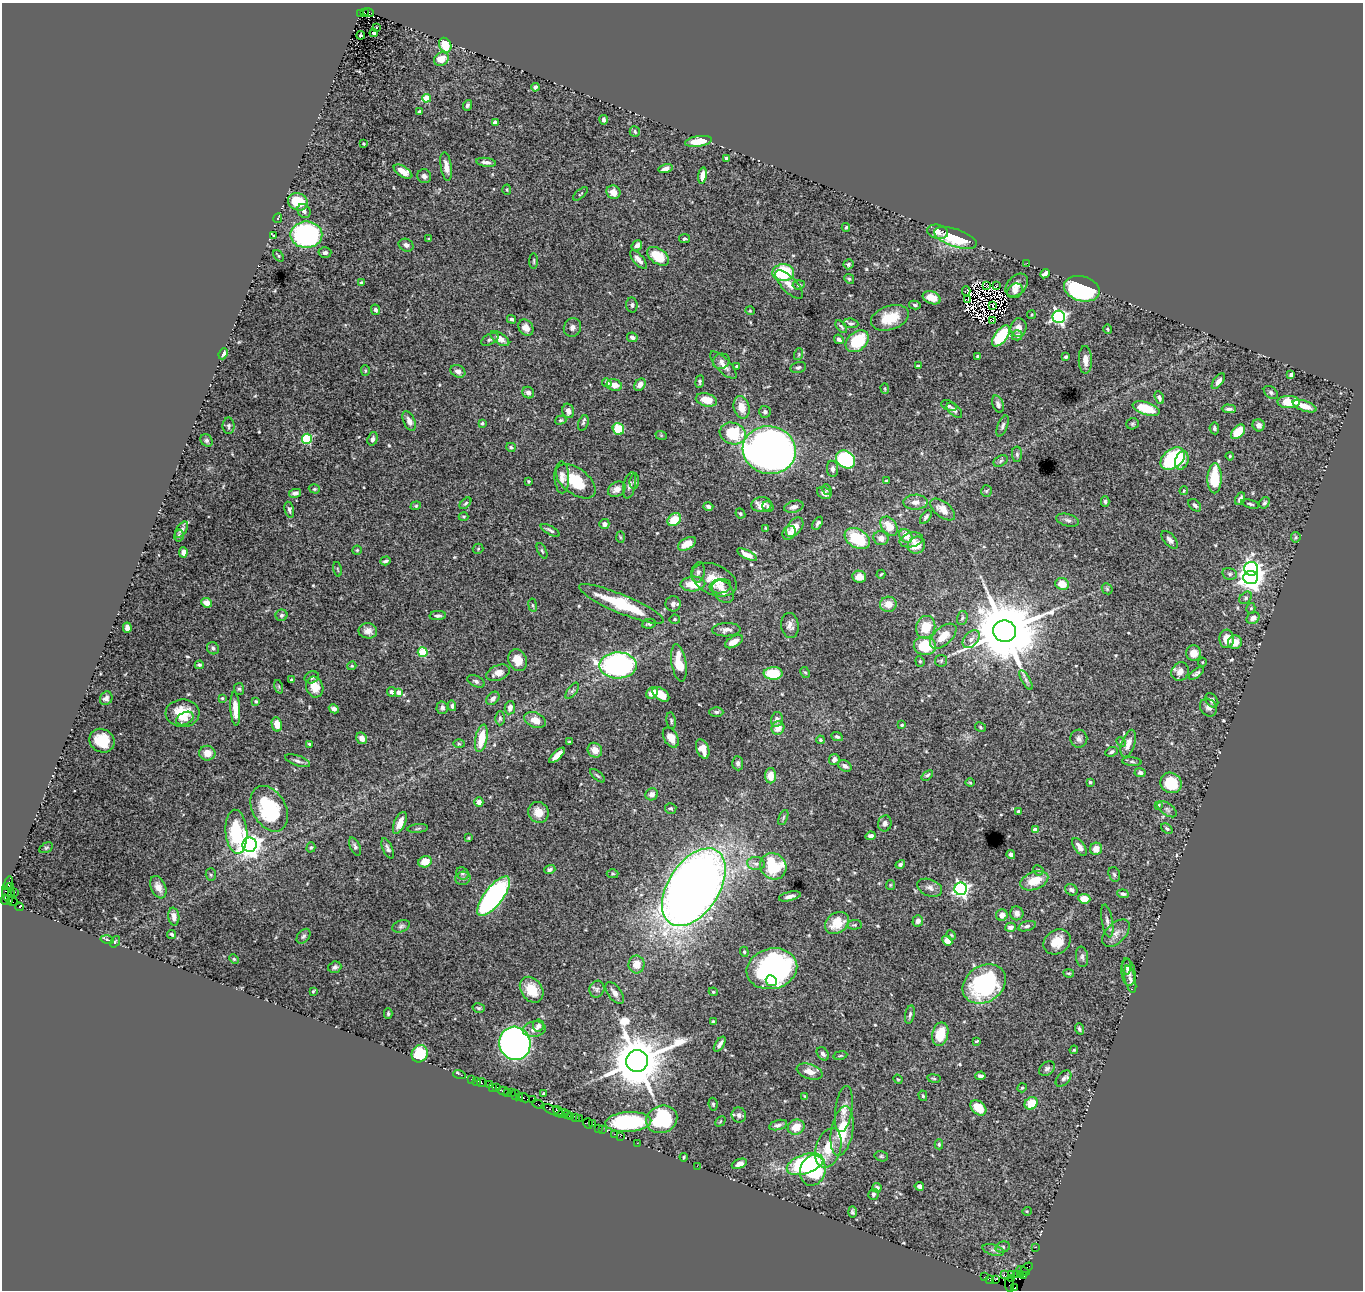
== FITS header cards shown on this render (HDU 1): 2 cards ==
NAXIS1  =                 1361
NAXIS2  =                 1288

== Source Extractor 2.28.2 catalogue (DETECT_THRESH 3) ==
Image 1361 x 1288 px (HDU 1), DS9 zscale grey, 1 PNG px = 1 image px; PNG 1365 x 1292 px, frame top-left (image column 1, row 1288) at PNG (2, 3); each listed source drawn as its Kron ellipse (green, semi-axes under 4 px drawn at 4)
Background 2.88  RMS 0.035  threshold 0.106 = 3 sigma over >= 5 px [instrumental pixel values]
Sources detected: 558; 9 with non-positive FLUX_AUTO (blend fragments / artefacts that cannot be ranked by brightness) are neither listed nor drawn; of the other 549, the 500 brightest by FLUX_AUTO listed and drawn (49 fainter detections omitted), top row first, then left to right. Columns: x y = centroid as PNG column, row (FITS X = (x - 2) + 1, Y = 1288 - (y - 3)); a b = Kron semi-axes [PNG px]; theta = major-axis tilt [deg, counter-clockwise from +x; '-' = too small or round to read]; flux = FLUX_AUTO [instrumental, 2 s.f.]
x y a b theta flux
364 12 3 2 - 390
369 12 5 3 - 480
360 13 3 2 - 230
377 27 3 2 - 11
374 33 4 3 - 6.7
361 35 4 3 - 3.9
445 45 7 6 - 48
441 59 8 6 31 36
535 87 4 4 - 5.7
426 98 4 4 - 83
467 105 5 4 - 5
419 112 4 3 - 3.9
604 120 5 3 - 6.1
495 122 4 4 - 12
635 132 5 4 - 4.7
698 141 13 5 9 43
364 144 3 3 - 3.3
727 158 4 4 - 8
486 162 10 4 -8 9.6
446 166 14 5 -81 17
666 168 7 4 15 10
403 171 10 5 -31 28
424 176 7 6 - 7.5
702 176 8 4 82 14
507 190 5 4 - 2.7
613 192 7 6 - 15
580 194 9 3 40 3
298 202 10 8 -23 87
304 211 7 6 - 8.5
278 218 5 3 - 3
846 227 4 3 - 3.1
938 232 11 7 -13 14
306 235 16 13 0 400
274 236 4 3 - 5.5
955 238 22 8 -18 130
429 239 3 3 - 2.8
684 239 5 4 - 4.3
406 245 7 6 - 9.6
637 245 6 4 49 10
325 253 6 5 - 7.3
279 256 6 4 -53 3.2
658 256 12 7 -35 61
638 260 11 5 -49 15
534 261 8 3 90 3
1027 263 2 2 - 29
848 264 5 5 - 4
783 273 11 8 1 130
1045 274 5 3 - 10
849 279 5 4 - 3.3
361 283 3 3 - 9.1
789 284 18 7 -46 18
799 285 6 4 6 5.5
986 285 3 2 - 3.8
1017 285 13 9 48 17
996 286 4 2 - 6
1082 289 18 12 -15 320
966 291 4 2 - 4.2
1015 291 8 7 - 9.2
932 298 9 6 -22 29
968 300 4 2 - 2.9
632 305 7 5 -86 5.8
915 305 6 4 -12 4.6
993 305 4 2 - 3.5
375 310 5 4 - 6.8
750 311 4 4 - 2.5
1031 315 4 3 - 2.6
1059 317 6 6 - 550
890 318 19 12 18 57
512 319 5 3 - 7.2
993 320 3 2 - 3
851 323 7 5 -6 5
572 327 9 8 - 9.7
841 327 7 3 -50 3.8
526 328 9 7 -55 15
1019 328 9 8 - 17
1107 329 5 3 - 2.7
1017 335 5 5 - 12
1001 336 12 6 52 150
632 337 5 4 - 7.7
490 339 9 5 28 5.9
500 339 11 5 -35 24
839 339 5 4 - 6.2
857 341 13 9 40 100
223 354 5 3 - 14
799 354 6 4 72 3.2
977 356 4 3 - 2.8
1066 357 4 4 - 4.9
1085 360 14 6 -88 18
721 361 8 7 - 10
723 365 18 7 -46 18
737 366 4 3 - 3.2
918 366 4 2 - 3.2
798 367 8 5 13 6.1
365 371 5 4 - 2.9
458 371 8 6 -29 11
1291 375 4 3 - 6.4
1218 381 9 4 53 11
700 382 6 4 83 4
607 383 5 4 - 8.6
614 385 8 5 -17 19
640 385 7 5 52 12
885 388 5 4 - 3.1
1271 392 8 5 -40 5.4
528 393 6 5 - 8.4
1159 398 7 4 -69 6.8
706 400 11 6 -15 38
1288 402 11 6 -1 69
998 404 9 5 -69 7.3
949 406 8 5 -21 3.8
1305 406 12 5 -19 29
742 407 11 8 -77 30
1146 409 14 6 -17 75
1229 409 7 4 -2 6.6
954 410 9 5 -44 7.3
568 411 7 5 -74 12
765 412 6 5 - 6
561 420 6 4 16 3.4
409 421 10 5 -64 12
482 423 4 3 - 4.1
583 423 8 5 71 5
1133 424 6 5 - 4.2
1259 425 6 6 - 12
229 426 8 6 -90 5.5
1003 426 11 5 69 7.1
1214 428 6 5 - 5.3
618 429 6 5 - 63
1238 432 8 5 48 65
733 433 13 10 -19 120
661 435 6 3 -19 2.6
307 439 5 5 - 180
373 439 7 5 71 6.6
206 440 7 5 -44 5.6
511 447 5 4 - 4
769 450 27 23 -11 1800
1017 454 8 5 -89 5.2
1230 456 4 4 - 2.6
846 459 10 8 -36 230
1173 459 14 9 38 300
1182 460 9 6 72 22
1001 461 7 5 29 5.1
833 469 8 5 -83 8.2
562 477 16 7 -89 20
1215 478 15 7 88 97
528 481 3 3 - 2.7
576 481 23 12 -37 80
634 481 8 4 85 4.1
886 481 4 4 - 3.1
629 485 13 6 77 9.4
314 489 5 4 - 3.4
617 489 9 7 31 17
827 489 6 4 -51 3.8
986 491 5 5 - 3.6
1184 491 4 3 - 2.6
295 493 6 4 12 7.9
824 493 8 5 -29 12
1240 499 6 4 65 8.1
915 502 12 7 2 17
1105 502 5 4 - 4.2
465 503 7 4 44 3.8
1264 503 6 4 56 4.8
761 504 10 7 7 22
1250 504 9 3 -16 4.4
1195 505 7 5 -44 6.2
416 506 5 4 - 3.3
708 506 5 4 - 7
768 507 6 5 - 4.8
794 507 10 5 15 13
943 509 15 7 -39 26
289 510 8 4 -77 6.1
740 513 5 4 - 4
464 517 5 4 - 3
926 517 8 4 55 6
674 520 7 5 39 46
1068 520 12 6 -15 7.9
818 523 7 4 57 5.3
604 524 5 5 - 11
889 526 10 7 -52 39
795 527 11 7 52 27
766 528 4 3 - 3.2
182 530 9 5 57 8.6
550 530 10 3 -29 6
789 533 7 6 - 6.7
179 536 6 4 81 4.5
906 536 7 6 - 25
620 537 6 4 -88 2.8
1296 537 5 5 - 3.7
857 538 14 9 -31 110
881 538 7 7 - 15
911 540 12 7 14 15
1170 540 10 5 -48 9.9
687 544 10 5 29 30
916 545 9 8 - 38
478 549 5 5 - 2.9
357 550 4 4 - 2.9
542 551 8 4 -64 3.8
183 552 5 4 - 9.8
747 555 11 4 -27 18
385 561 5 3 - 5.7
338 569 7 3 -76 2.4
1251 569 7 7 - 630
698 572 10 6 79 7.1
881 574 4 2 - 2.6
1230 574 7 6 - 6.2
859 577 7 6 - 18
1251 577 7 6 - 2000
714 580 23 15 -25 48
693 584 12 7 3 49
1062 584 7 6 - 34
720 586 11 7 8 11
1107 589 6 5 - 3.6
723 591 13 9 -47 16
1246 598 7 5 43 4.9
206 603 5 5 - 19
621 604 46 9 -23 130
673 604 7 7 - 9.8
888 604 8 7 - 26
533 605 7 3 -81 3.5
1251 608 5 4 - 4
281 615 6 5 - 4.6
438 616 8 4 4 6.5
962 618 7 5 76 4.9
1253 618 7 5 40 15
675 619 5 4 - 3.6
649 624 7 5 10 5
790 626 13 8 -82 14
926 627 11 9 74 55
127 628 5 4 - 13
726 630 14 6 2 13
368 631 9 7 -8 15
1004 631 11 10 - 29000
943 636 16 9 42 39
971 639 10 6 46 12
1227 639 9 7 -87 29
734 642 10 5 29 20
1235 642 7 6 - 23
925 646 11 9 -7 100
213 648 6 5 - 6.5
423 652 5 5 - 120
1193 653 7 7 - 23
518 660 11 9 -67 26
920 661 5 4 - 3.4
941 661 6 6 - 4
1202 662 4 4 - 2.5
679 663 19 7 -81 68
199 665 5 4 - 4.2
618 665 19 13 1 530
352 666 5 3 - 2.8
805 672 6 4 -60 3.1
1180 672 10 8 59 17
498 673 12 7 22 20
773 673 9 6 2 88
1196 673 9 4 36 6.5
312 677 7 5 22 5.4
291 680 3 3 - 3.1
1026 680 11 4 -61 6.8
476 681 9 5 -25 7.1
279 687 7 4 -72 3.8
315 687 10 8 -72 29
239 689 6 5 - 4.1
572 691 9 4 54 5.1
392 692 5 4 - 6.3
399 692 4 4 - 22
652 693 6 5 - 22
661 694 9 5 -35 41
106 698 7 6 - 7.7
222 698 4 4 - 3
493 698 8 5 46 8.9
1212 700 8 5 -55 8.6
256 701 4 3 - 2.7
452 706 5 4 - 5.1
442 708 6 5 - 7.2
510 708 6 5 - 13
1208 708 9 7 -53 9.9
235 709 17 5 -86 32
334 709 5 4 - 7.5
716 712 7 4 0 4.8
183 713 17 13 -1 58
185 718 9 6 27 19
500 718 7 4 -90 4.3
777 719 7 6 - 8.7
535 720 11 7 -22 27
671 721 8 4 -80 4.3
277 724 7 5 -79 31
902 725 4 3 - 2.8
980 727 6 4 -30 3
778 728 7 6 - 23
671 737 11 7 -60 27
837 737 6 4 -23 4.9
362 738 6 5 - 13
481 738 14 6 78 61
1079 739 9 8 - 10
820 740 4 3 - 3
102 741 13 11 -30 62
569 742 4 3 - 3.2
1121 742 5 4 - 2.9
1128 743 14 6 72 21
309 744 3 3 - 3.2
459 744 6 3 -2 3
703 749 10 6 -67 26
595 750 8 7 - 22
1112 752 6 4 24 5.7
207 753 8 7 - 19
557 755 10 4 44 23
834 759 6 5 - 8.2
298 761 13 5 -19 8.4
1132 762 9 4 -5 5.3
738 763 7 5 -85 7.1
845 766 7 5 -32 9.4
1140 773 5 4 - 6
927 775 6 3 41 4
598 776 9 3 -40 4
771 776 7 5 90 26
970 782 4 4 - 2.9
1090 782 4 3 - 3.5
1171 783 11 10 - 85
652 794 6 6 - 11
479 802 5 4 - 12
1158 805 4 3 - 2.5
671 808 5 5 - 4.3
269 809 24 16 -61 200
1167 809 11 6 -35 8
538 812 11 10 - 27
1019 812 4 3 - 11
783 818 8 4 65 4.3
400 823 12 5 66 21
885 823 8 6 80 7.9
418 828 10 4 6 4.5
1167 829 6 4 -38 4.3
1035 830 4 4 - 12
236 832 22 11 -86 150
870 836 5 4 - 9.9
468 838 3 3 - 3.4
250 845 7 7 - 2000
311 847 5 4 - 3.3
355 847 9 5 -64 6.3
1079 847 10 5 -55 14
46 848 7 4 29 3.3
388 848 11 5 -68 7.1
1096 849 6 6 - 23
1011 854 4 4 - 9.3
425 862 7 5 23 33
756 863 9 6 -4 10
900 864 5 4 - 5.1
773 866 14 12 -45 120
550 869 5 4 - 5.5
1038 870 5 4 - 3.8
462 873 6 6 - 4.3
613 874 6 4 1 3.1
1114 874 7 5 -72 4.7
211 875 6 5 - 4.1
463 878 7 6 - 6.5
1034 881 14 8 20 48
8 883 7 3 73 340
890 885 5 4 - 2.8
10 887 4 3 - 160
158 887 12 7 -66 18
694 887 43 25 57 3300
930 888 13 8 -22 14
961 889 6 6 - 690
1071 890 6 5 - 6.4
15 892 2 2 - 73
11 893 2 2 - 100
1123 894 6 4 -8 4.9
7 895 9 4 -67 370
494 896 24 9 52 680
790 896 11 4 13 9.9
1084 899 6 5 - 37
5 900 5 3 - 300
12 902 6 2 -20 110
19 907 4 3 - 1600
1017 913 7 6 - 11
1002 915 6 5 - 16
174 917 9 5 -80 15
918 921 5 5 - 8.5
1107 921 16 5 -80 11
837 923 13 10 35 50
854 925 8 4 3 3.9
401 926 9 5 20 6.1
1027 926 9 5 16 6.1
1010 927 5 4 - 9.6
1116 933 17 10 45 19
172 934 5 3 - 4.5
951 935 5 4 - 2.5
303 936 8 5 50 5.6
107 940 6 3 -14 2.6
947 941 5 4 - 25
115 942 6 4 56 3.3
1057 942 14 11 34 39
744 952 5 4 - 3.1
1082 957 10 6 -81 7
234 959 5 4 - 2.8
637 964 9 8 - 27
1127 966 8 4 -88 5
335 967 7 5 20 6.4
772 969 25 20 14 500
1128 972 13 7 -83 9.3
1069 973 5 3 - 2.8
1130 979 14 5 -77 8.9
771 981 6 5 - 32
984 984 23 18 32 280
597 989 8 7 - 7.1
532 990 14 10 -54 47
313 991 4 2 - 2.6
713 992 4 4 - 2.7
615 993 12 6 -55 12
479 1008 6 4 -15 3.8
388 1014 5 4 - 3.8
910 1015 9 4 79 5.7
713 1021 3 3 - 2.4
538 1025 6 5 - 7.6
534 1029 11 7 9 18
1079 1029 6 4 -70 4.1
940 1034 12 8 78 53
977 1041 4 2 - 3.1
515 1043 17 15 -76 1100
720 1044 9 4 57 8.6
1074 1050 4 3 - 2.6
420 1054 9 8 - 81
823 1054 7 5 -52 7.5
840 1055 7 3 10 2.5
637 1061 11 10 - 16000
1047 1069 9 6 35 7.4
810 1072 13 7 -19 21
459 1074 6 3 -19 89
980 1076 5 4 - 7.4
934 1078 7 3 -9 2.9
472 1079 3 2 - 200
898 1079 5 4 - 2.7
1063 1079 9 6 48 8
477 1081 3 2 - 86
482 1083 4 3 - 420
489 1085 3 2 - 77
492 1087 3 2 - 150
496 1088 4 3 - 190
1022 1088 5 4 - 2.7
504 1091 6 3 -11 330
507 1092 2 2 - 250
511 1093 3 2 - 230
543 1093 4 4 - 2.5
516 1095 5 3 - 400
805 1096 4 3 - 2.4
923 1096 5 4 - 3.1
519 1097 4 2 - 350
524 1098 6 3 -22 350
532 1100 2 2 - 9.3
1031 1103 7 5 42 46
538 1104 6 3 -29 680
713 1104 6 4 -81 3.8
978 1108 9 6 -42 42
844 1109 23 8 82 23
554 1111 13 3 -24 1500
558 1111 5 2 - 540
563 1113 5 3 - 940
568 1115 3 2 - 160
739 1115 7 7 - 8.3
571 1117 3 3 - 270
575 1117 3 2 - 160
579 1119 2 2 - 52
662 1119 16 13 24 200
720 1121 6 3 45 2.5
628 1122 23 10 4 240
588 1123 5 4 - 270
593 1124 2 2 - 65
778 1125 9 5 16 8
796 1127 8 7 - 36
598 1128 3 2 - 200
602 1129 2 2 - 110
842 1131 25 11 80 95
614 1134 2 2 - 140
620 1136 2 2 - 87
637 1143 2 2 - 71
939 1144 5 4 - 3.6
828 1148 20 12 74 53
881 1156 7 5 -14 3.8
684 1157 4 3 - 3.2
739 1164 8 4 20 13
805 1164 19 9 18 250
697 1166 3 2 - 50
813 1170 15 12 74 200
919 1186 4 4 - 6.2
877 1188 5 4 - 8.1
873 1194 5 5 - 4.3
1027 1211 5 4 - 2.4
852 1212 5 4 - 4.4
1003 1247 7 5 16 4.4
1036 1247 3 2 - 79
993 1250 11 5 -18 7.6
1027 1268 6 4 32 380
1023 1271 7 3 -22 300
1011 1274 4 3 - 230
1016 1274 3 2 - 130
1020 1274 2 2 - 83
1004 1275 4 3 - 81
1024 1276 2 2 - 54
984 1277 3 2 - 120
1012 1279 3 2 - 58
990 1280 4 2 - 190
995 1280 2 2 - 120
1009 1285 7 3 -83 94
1015 1288 3 3 - 94
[49 fainter detections neither listed nor drawn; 9 non-positive-flux detections neither listed nor drawn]